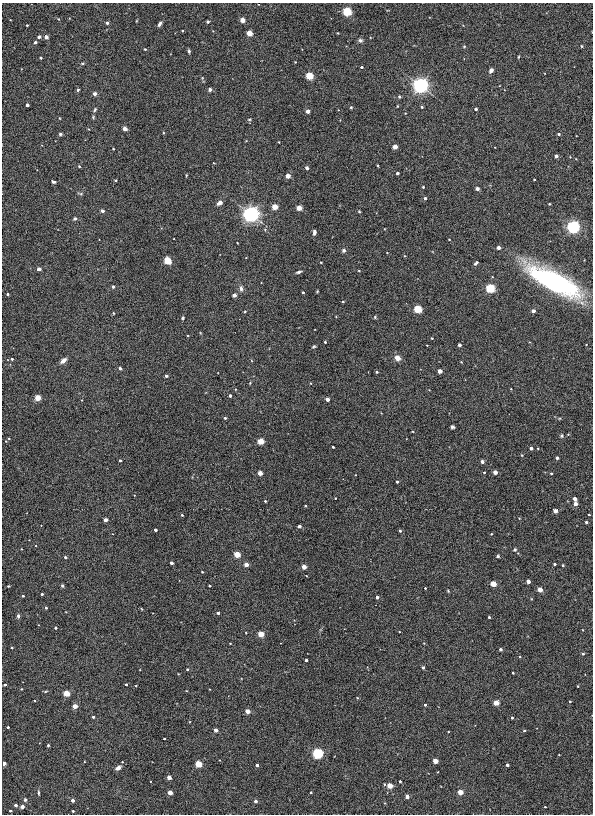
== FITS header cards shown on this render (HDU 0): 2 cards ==
NAXIS1  =                  591
NAXIS2  =                  812

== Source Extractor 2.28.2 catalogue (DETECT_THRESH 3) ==
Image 591 x 812 px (HDU 0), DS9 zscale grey, 1 PNG px = 1 image px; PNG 595 x 816 px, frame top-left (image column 1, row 812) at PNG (2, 3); no overlay
Background 0.00242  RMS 0.055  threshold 0.166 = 3 sigma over >= 5 px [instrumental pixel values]
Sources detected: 222; all 222 listed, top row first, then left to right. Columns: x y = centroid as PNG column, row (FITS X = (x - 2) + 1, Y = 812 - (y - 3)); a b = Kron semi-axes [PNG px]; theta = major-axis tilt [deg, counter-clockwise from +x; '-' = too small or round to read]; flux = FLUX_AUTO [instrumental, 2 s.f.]
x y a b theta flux
258 4 2 2 - 2.3
347 11 4 4 - 500
243 20 4 3 - 54
208 22 3 3 - 10
107 23 3 3 - 14
160 24 5 3 - 11
27 25 3 3 - 3.6
249 33 4 3 - 120
39 37 3 3 - 17
46 37 3 3 - 32
360 40 6 5 - 8.8
35 42 3 3 - 9.3
464 46 4 4 - 3.2
581 46 4 3 - 3.1
145 49 3 3 - 4.5
189 51 5 3 - 5.6
518 57 4 3 - 3.2
41 58 3 3 - 6.7
295 62 2 2 - 2.6
82 63 5 4 - 4.4
362 67 3 2 - 5
491 70 4 4 - 17
309 76 4 4 - 280
420 85 4 4 - 4200
210 89 3 3 - 20
78 90 4 4 - 4.6
95 94 4 4 - 13
399 97 4 4 - 4.5
27 105 3 3 - 17
397 106 4 2 - 2.5
351 107 4 3 - 3.7
422 107 3 3 - 5.7
476 109 3 3 - 9.1
95 110 6 4 54 5.7
308 111 3 3 - 36
405 113 3 3 - 2.1
249 119 5 3 - 3.9
125 129 3 3 - 48
163 133 4 3 - 2.8
60 134 4 3 - 6.2
559 134 3 3 - 5.5
279 142 2 2 - 2.7
395 147 4 3 - 60
113 149 2 2 - 2.5
556 156 3 3 - 18
377 165 3 2 - 3.6
79 166 4 4 - 3.6
307 168 3 3 - 15
397 173 3 3 - 13
186 175 4 2 - 3.1
288 176 3 3 - 62
534 179 3 2 - 3.5
116 180 3 2 - 4.6
53 182 5 3 - 6.4
423 187 3 3 - 4.1
477 188 3 3 - 23
80 193 8 3 -9 4.5
425 198 3 3 - 8.1
220 202 4 3 - 33
549 204 3 2 - 4
275 207 4 3 - 100
299 208 4 3 - 96
102 211 3 3 - 19
359 211 3 3 - 3.7
251 214 4 4 - 4700
75 219 4 3 - 6.3
573 227 4 4 - 2200
314 232 5 3 - 13
449 239 2 2 - 2.5
498 248 3 3 - 27
344 250 5 5 - 8.5
387 253 3 2 - 2
405 256 3 3 - 3.1
167 260 5 4 - 240
321 262 3 2 - 3.1
476 263 5 3 - 9.5
39 269 4 3 - 17
299 272 6 3 14 7.8
554 281 45 13 -28 870
113 287 3 3 - 12
241 288 8 5 -81 11
490 288 4 4 - 530
574 288 3 3 - 26
317 291 3 2 - 2.9
303 292 3 2 - 5.5
7 294 3 3 - 6.7
234 295 3 3 - 31
343 302 3 2 - 3.9
418 309 4 4 - 340
533 311 3 3 - 24
245 312 3 2 - 3.2
113 313 4 3 - 3.2
375 317 4 4 - 4.3
183 318 4 3 - 5.6
432 338 3 2 - 3.5
325 342 3 3 - 5
459 345 3 3 - 15
314 346 4 3 - 4.8
397 358 4 3 - 100
12 359 3 3 - 7.6
63 360 6 4 39 22
461 362 3 2 - 2.8
120 368 3 3 - 15
440 371 3 3 - 43
377 372 3 2 - 4.7
166 376 3 3 - 11
511 389 3 2 - 2.3
230 396 3 3 - 12
38 398 4 4 - 130
327 399 4 3 - 26
225 418 3 3 - 6.9
452 427 4 3 - 6.8
561 436 5 4 - 5.4
9 438 3 3 - 3.1
261 441 4 4 - 150
333 447 3 3 - 4.9
531 448 3 3 - 15
557 458 3 3 - 14
120 460 3 3 - 5.1
482 462 3 3 - 23
484 472 3 2 - 3.5
495 472 3 3 - 42
260 473 3 3 - 54
551 473 3 3 - 5.3
397 482 3 3 - 7.4
335 498 2 2 - 2
575 499 4 3 - 21
265 501 3 3 - 4.2
575 504 3 3 - 32
305 506 3 2 - 3.8
555 511 4 3 - 37
182 515 3 3 - 4
589 515 3 2 - 3.5
105 520 3 3 - 27
586 522 3 3 - 7
299 526 3 3 - 14
155 530 3 3 - 11
400 531 4 3 - 5.7
491 534 3 3 - 2.6
21 549 3 2 - 2.3
515 550 4 4 - 5.7
237 554 4 4 - 140
498 556 5 4 - 5.2
65 557 3 3 - 8.3
171 563 3 3 - 18
555 564 3 3 - 7.9
246 565 4 3 - 36
563 565 3 3 - 5.8
304 567 3 3 - 57
202 572 3 2 - 3.4
528 581 3 3 - 31
493 584 4 4 - 110
8 586 3 3 - 3.5
62 586 4 3 - 5.8
209 586 3 2 - 4
425 588 3 3 - 3.6
540 590 4 3 - 65
448 591 4 3 - 3.5
42 594 3 3 - 8.7
23 596 3 3 - 4.5
377 597 3 3 - 12
46 608 3 3 - 5.5
142 609 4 2 - 2.5
218 613 3 3 - 8.6
18 616 5 4 - 8.2
489 617 3 3 - 5
56 628 3 3 - 7.5
261 634 4 4 - 100
230 643 2 2 - 2.6
12 648 3 3 - 6.4
500 649 3 3 - 11
583 654 4 4 - 3.8
520 657 4 2 - 2.6
306 660 3 3 - 10
423 668 3 3 - 8.9
187 669 3 3 - 5.9
513 673 3 3 - 3.6
126 684 3 3 - 4.8
5 685 3 2 - 4.7
136 686 2 2 - 3.1
578 686 3 2 - 2.3
21 689 2 2 - 3.2
45 691 6 3 1 4
66 693 4 4 - 150
357 698 4 3 - 3.1
570 701 3 2 - 3.6
496 703 4 4 - 81
425 705 3 3 - 5.2
75 706 3 3 - 58
247 711 4 3 - 45
93 717 3 3 - 6.3
512 718 3 3 - 4.9
8 727 3 3 - 5.4
216 730 3 3 - 24
524 731 3 3 - 4.2
164 739 3 2 - 4.1
48 745 3 3 - 3.7
318 753 4 4 - 940
559 755 3 2 - 2.2
435 761 4 3 - 72
122 762 3 3 - 2.5
4 763 3 3 - 44
198 764 4 4 - 180
257 765 3 3 - 10
507 765 3 3 - 9.8
118 768 6 4 34 17
169 777 3 3 - 50
400 781 3 3 - 6.3
390 786 4 4 - 85
460 792 4 3 - 73
38 793 6 3 -86 5.1
170 793 3 3 - 59
311 793 3 3 - 4.8
407 796 3 3 - 26
25 800 5 4 - 6
73 800 3 3 - 18
255 801 3 3 - 18
16 805 3 3 - 14
22 806 3 3 - 27
545 807 3 2 - 2.5
10 811 3 2 - 5
73 811 3 3 - 5.1
At the frame edge (FLAGS 8, measured only in part): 2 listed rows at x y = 258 4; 4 763